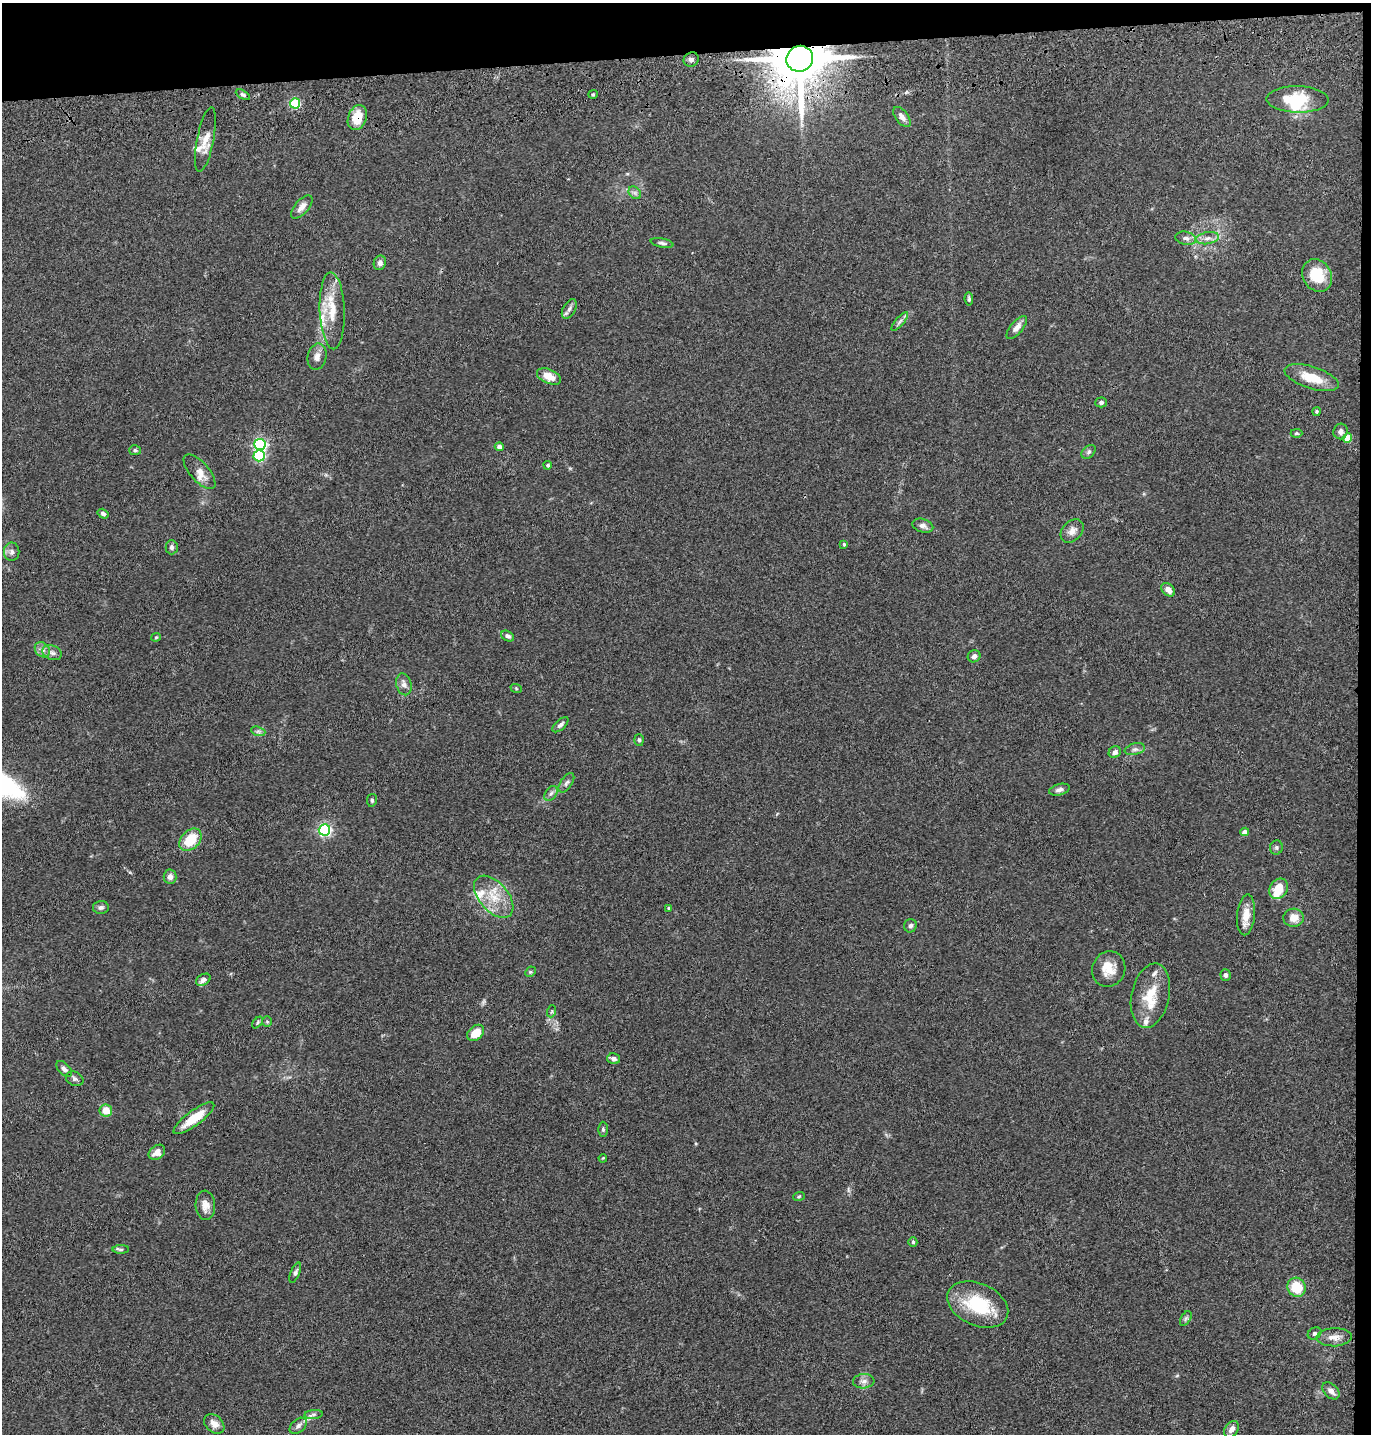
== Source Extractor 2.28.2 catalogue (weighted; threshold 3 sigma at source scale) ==
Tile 3 of 3 x 3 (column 3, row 1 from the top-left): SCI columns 2859-4227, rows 2980-4411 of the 4347 x 4526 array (HDU 1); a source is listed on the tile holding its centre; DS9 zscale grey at full resolution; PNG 1373 x 1436 px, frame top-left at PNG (2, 3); each listed source drawn as its Kron ellipse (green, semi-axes under 4 px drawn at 4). Shown black and unused: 5% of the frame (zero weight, under 3 of 4 exposures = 6% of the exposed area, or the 3 px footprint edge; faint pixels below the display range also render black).
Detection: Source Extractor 2.28.2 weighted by HDU 2 'WHT'; one run over the whole footprint, this tile lists its part. Background 0.0846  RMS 0.0061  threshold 0.0273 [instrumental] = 3 sigma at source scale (4.5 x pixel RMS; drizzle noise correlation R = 1.50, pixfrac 1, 0.05/0.05 arcsec/px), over >= 5 px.
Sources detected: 114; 1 inside a brighter object's white glare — neither listed nor drawn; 9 inside a brighter listed object's ellipse — not listed separately; the other 104 listed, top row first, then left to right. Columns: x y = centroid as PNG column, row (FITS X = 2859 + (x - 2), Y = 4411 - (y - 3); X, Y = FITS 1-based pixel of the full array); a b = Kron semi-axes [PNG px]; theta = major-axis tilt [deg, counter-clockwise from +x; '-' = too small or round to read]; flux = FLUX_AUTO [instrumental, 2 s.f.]
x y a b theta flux
800 59 13 12 - 4100
691 60 8 7 - 2.1
593 94 5 4 - 0.75
243 95 8 4 -29 1.2
1298 99 31 13 -1 23
295 103 5 5 - 42
357 117 13 9 69 13
902 117 12 6 -52 3.1
205 139 33 8 79 7.1
635 193 7 5 -45 1.6
302 207 14 7 50 3.9
1186 238 10 6 -11 2.4
1207 238 11 6 9 3.2
662 243 11 4 -12 1.6
380 263 7 6 - 2.4
1317 276 17 14 -58 18
969 299 7 4 -82 1.3
569 309 11 6 60 2.1
332 311 38 12 -88 16
900 321 12 4 50 1.6
1017 327 14 6 51 3.4
317 357 13 9 77 3.7
549 376 13 7 -23 7.4
1312 378 28 11 -18 14
1101 402 5 5 - 1.3
1316 411 4 4 - 0.85
1341 431 8 7 - 2.1
1296 433 6 4 1 0.79
1348 438 4 4 - 9.3
260 445 5 5 - 94
499 447 4 4 - 3.3
135 450 6 5 - 1.2
1089 452 8 5 41 1.4
259 456 5 5 - 48
548 465 4 4 - 1.2
200 472 21 9 -49 5.4
103 514 6 4 -34 1.5
923 526 11 6 -16 2.5
1072 531 13 9 48 4.1
844 544 4 3 - 0.78
172 547 7 6 - 1.6
12 552 9 7 90 2.3
1168 590 8 5 -43 3.8
508 636 7 5 -30 1.8
156 637 4 4 - 0.59
42 650 8 6 -45 2.5
52 653 10 7 -19 2.5
974 656 6 6 - 2
404 684 11 7 -75 3.1
516 688 6 3 -20 0.62
560 725 10 5 42 1.9
258 731 7 4 -19 1.3
639 740 6 5 - 1
1135 749 10 5 13 2
1115 752 6 5 - 2.5
566 783 11 5 56 1.9
1059 790 10 5 16 2.2
551 793 8 5 53 1.8
372 800 6 5 - 0.93
324 830 6 5 - 97
1245 832 4 4 - 2.9
190 840 13 9 46 16
1276 847 7 6 - 1.3
170 877 7 6 - 2.9
1279 889 11 8 58 12
494 897 25 14 -49 15
101 907 8 6 1 1.6
669 908 4 3 - 0.58
1246 915 20 9 84 7.4
1293 918 10 9 - 5.8
910 926 7 6 - 1.6
1109 969 18 16 65 9.5
530 972 6 4 44 0.86
1226 975 6 5 - 1.3
203 980 8 5 31 1.8
1150 996 33 19 78 18
552 1011 6 4 71 0.83
267 1021 5 5 - 0.8
257 1023 7 4 48 0.88
476 1033 9 7 43 9.6
614 1059 6 5 - 2.2
64 1069 9 5 -44 2
75 1079 9 7 -25 1.8
106 1111 6 6 - 8.3
194 1118 25 7 37 13
603 1129 7 5 -89 1.2
157 1152 9 6 37 4.8
603 1158 4 3 - 0.49
799 1196 6 3 20 0.69
205 1205 14 10 -86 5.2
913 1242 5 4 - 1.2
121 1249 8 4 1 1.2
295 1273 11 4 67 1.5
1297 1287 10 9 - 18
978 1305 32 21 -24 33
1186 1318 8 5 59 1.4
1315 1333 7 5 31 1.4
1334 1337 18 9 2 5.1
864 1381 11 7 4 2.8
1331 1391 10 6 -45 3.2
313 1414 9 4 7 1.5
214 1424 11 8 -42 4.2
298 1426 10 6 40 2.2
1231 1429 9 6 56 3.1
Overlapping masked pixels (flux is a lower limit): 2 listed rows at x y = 800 59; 357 117